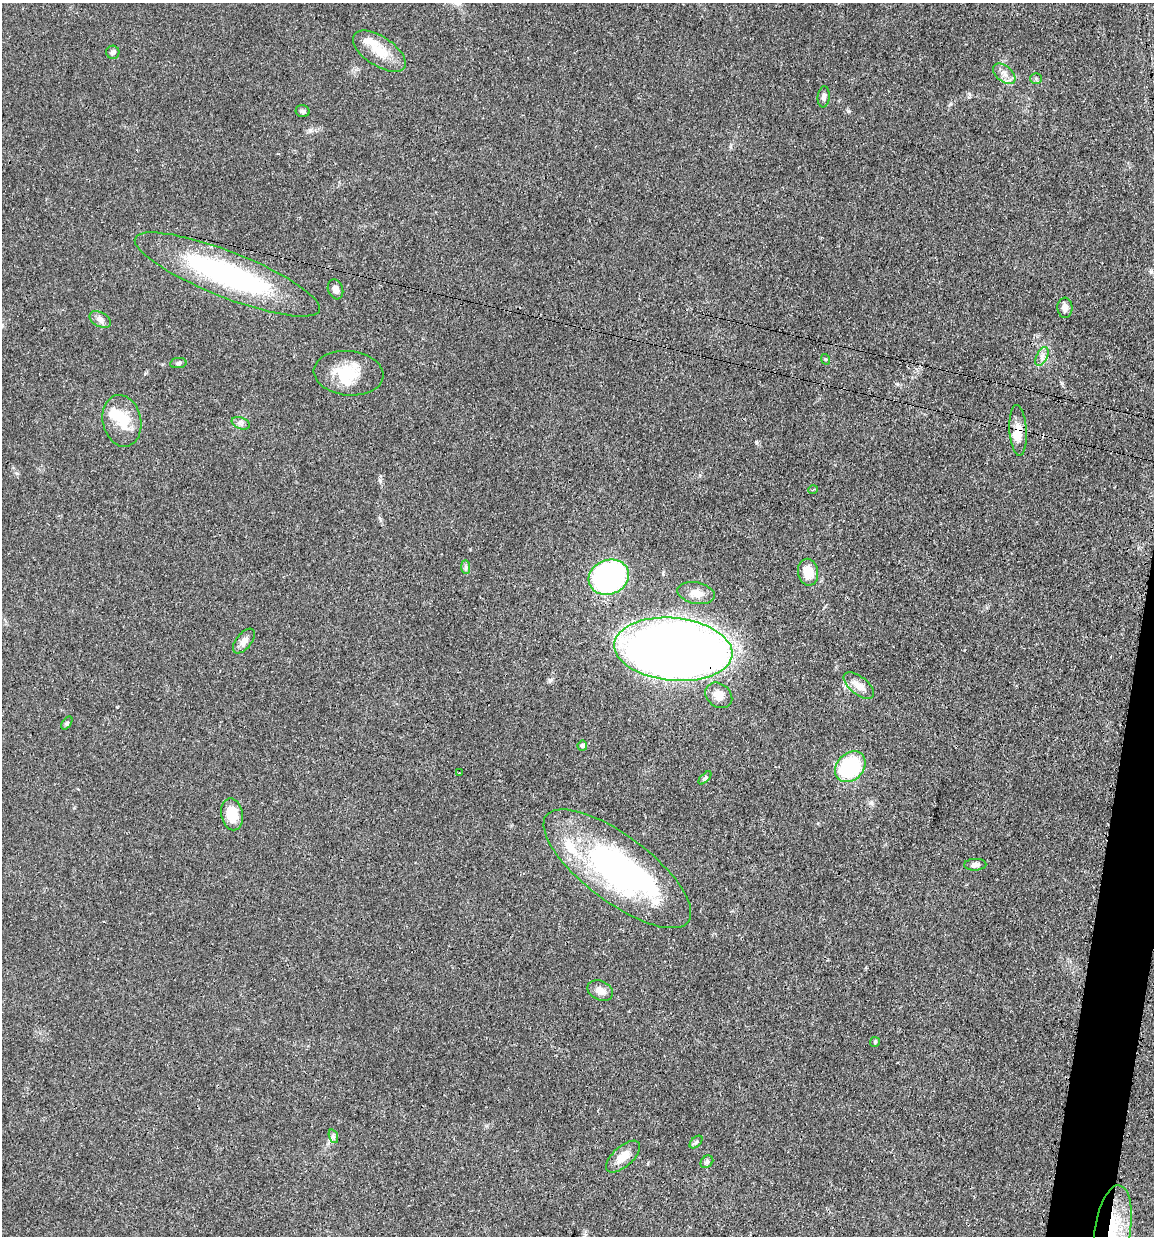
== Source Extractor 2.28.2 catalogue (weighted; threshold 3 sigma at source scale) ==
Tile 6 of 4 x 4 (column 2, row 2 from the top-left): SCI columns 1399-2550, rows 2477-3710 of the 4983 x 4952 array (HDU 1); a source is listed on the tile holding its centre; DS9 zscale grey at full resolution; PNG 1156 x 1238 px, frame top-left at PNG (2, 3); each listed source drawn as its Kron ellipse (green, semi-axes under 4 px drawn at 4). Shown black and unused: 2% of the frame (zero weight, under 3 of 4 exposures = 1% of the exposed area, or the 3 px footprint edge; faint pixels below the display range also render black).
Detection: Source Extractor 2.28.2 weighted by HDU 2 'WHT'; one run over the whole footprint, this tile lists its part. Background 0.0209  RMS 0.0023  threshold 0.0103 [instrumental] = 3 sigma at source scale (4.5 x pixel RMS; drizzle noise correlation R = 1.50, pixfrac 1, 0.05/0.05 arcsec/px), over >= 5 px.
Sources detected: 50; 6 inside a brighter object's white glare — neither listed nor drawn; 3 inside a brighter listed object's ellipse — not listed separately; the other 41 listed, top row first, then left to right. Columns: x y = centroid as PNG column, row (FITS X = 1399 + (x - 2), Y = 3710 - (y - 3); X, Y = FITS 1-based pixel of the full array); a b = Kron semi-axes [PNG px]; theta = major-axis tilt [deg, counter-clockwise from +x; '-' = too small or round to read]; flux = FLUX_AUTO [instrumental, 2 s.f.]
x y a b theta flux
379 51 30 14 -33 5.4
113 52 6 6 - 0.65
1004 74 13 7 -39 1.7
1036 79 6 5 - 0.39
824 97 10 6 85 0.84
303 111 7 6 - 0.51
227 274 99 23 -21 45
335 289 10 7 -70 1.1
1065 308 10 7 -88 1.3
100 319 11 7 -29 1
1042 356 10 5 63 0.94
825 359 5 3 - 0.23
178 363 8 5 8 0.49
349 373 35 22 -5 8
122 421 26 19 -79 5.9
241 423 9 5 -19 0.79
1018 430 25 8 -86 2.9
813 490 5 3 - 0.23
466 567 7 4 -89 0.49
808 572 13 10 -80 3.9
609 577 20 17 20 55
696 593 19 10 -12 2.5
244 641 14 7 51 1.6
673 649 59 31 -5 340
859 686 18 9 -39 2.2
719 695 14 11 -37 2.6
67 723 7 4 54 0.37
582 746 5 5 - 0.51
850 767 17 13 46 21
459 773 3 2 - 0.27
705 778 8 4 45 0.39
232 814 16 11 -79 5.3
975 865 11 6 3 0.92
617 869 89 33 -37 55
600 991 13 9 -25 1.9
875 1042 5 5 - 0.27
333 1136 7 4 -72 0.42
696 1142 8 4 45 0.43
623 1157 21 10 42 3.1
707 1162 7 5 44 0.49
1113 1229 44 18 81 13
Overlapping masked pixels (flux is a lower limit): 4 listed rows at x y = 1018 430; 609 577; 673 649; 1113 1229
Isophote crosses this tile's border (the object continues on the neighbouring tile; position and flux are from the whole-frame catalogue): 1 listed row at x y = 1113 1229
Unlisted compact peaks at least as high as the median listed source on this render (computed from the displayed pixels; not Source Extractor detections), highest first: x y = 848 111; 1062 383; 380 481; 756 443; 897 384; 871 803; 17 473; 310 130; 117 707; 950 104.